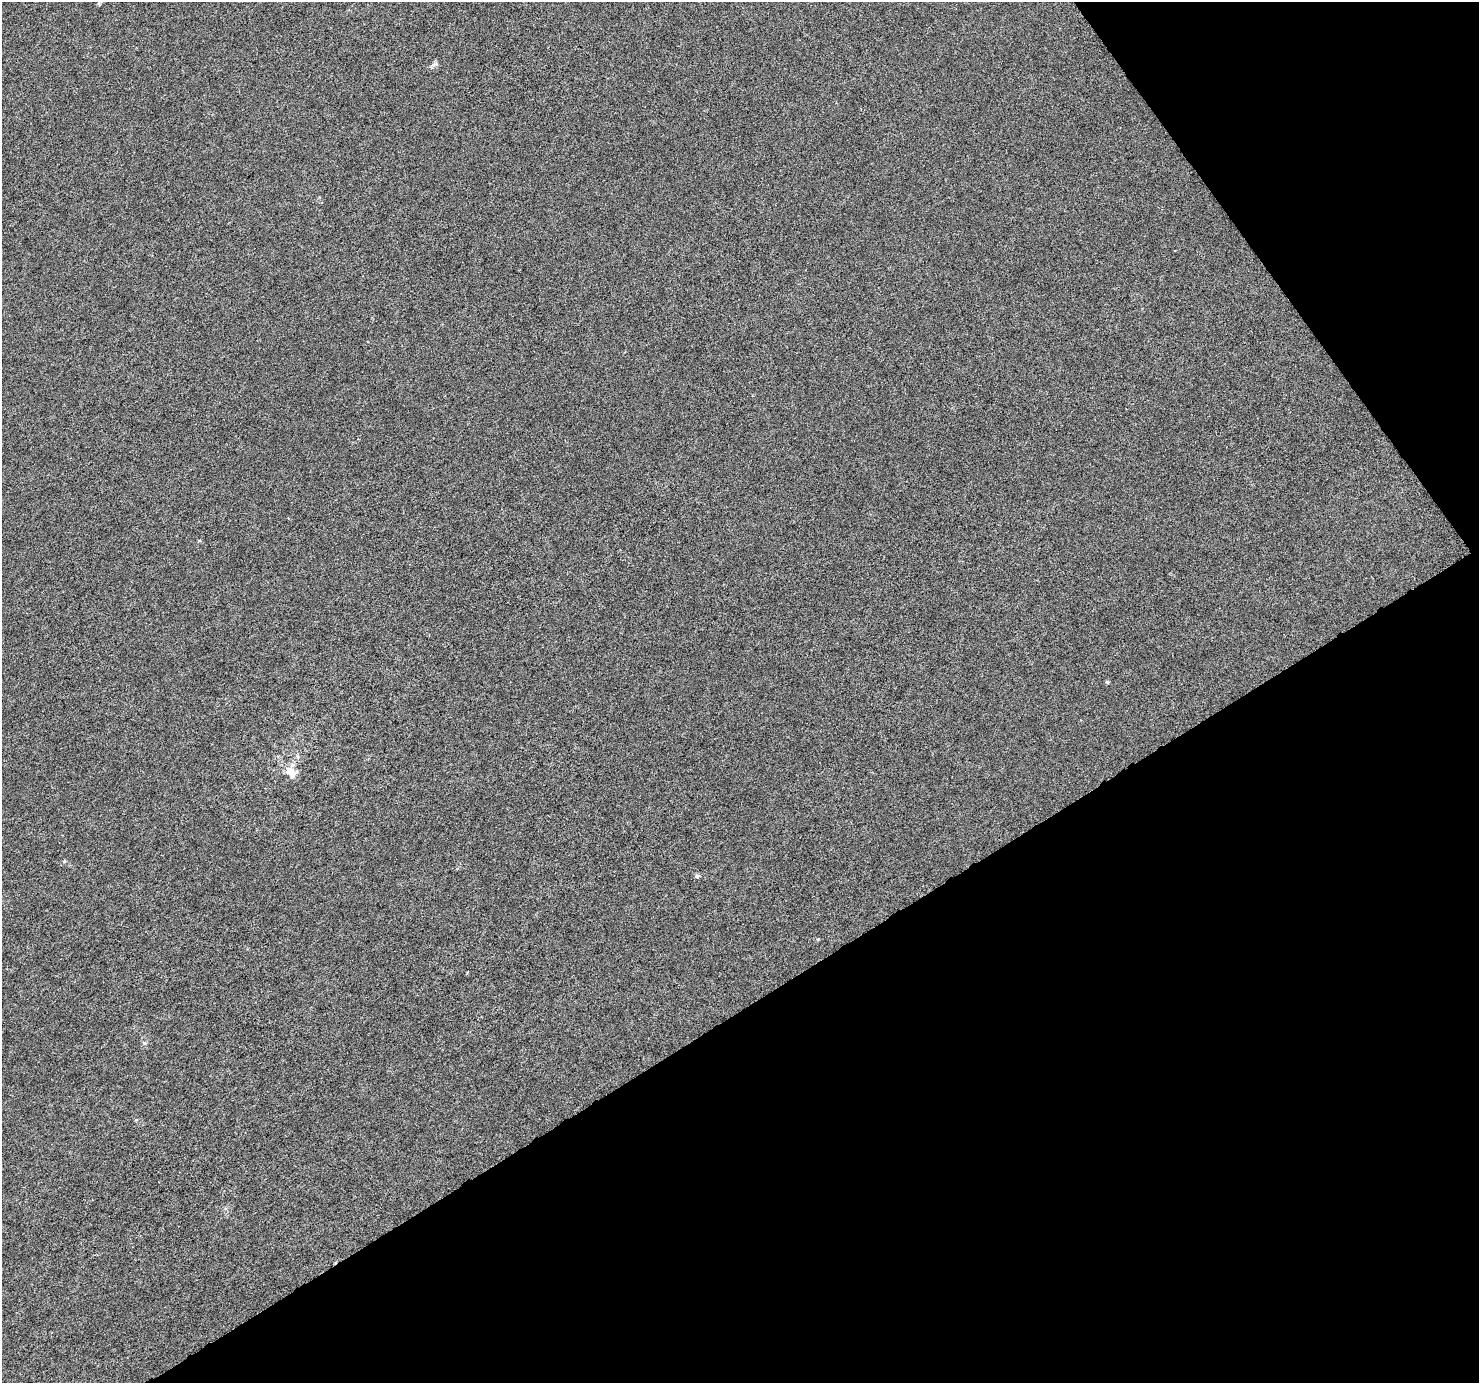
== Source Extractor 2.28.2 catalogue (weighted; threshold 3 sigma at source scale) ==
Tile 12 of 4 x 4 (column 4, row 3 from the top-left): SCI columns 4432-5908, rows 1503-2883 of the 5911 x 5828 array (HDU 1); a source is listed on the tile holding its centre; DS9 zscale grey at full resolution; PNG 1481 x 1385 px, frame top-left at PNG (2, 2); no overlay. Shown black and unused: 33% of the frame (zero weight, under 4 of 8 exposures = <1% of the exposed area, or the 3 px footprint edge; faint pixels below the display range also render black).
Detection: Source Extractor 2.28.2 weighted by HDU 2 'WHT'; one run over the whole footprint, this tile lists its part. Background -2.55e-04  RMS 0.0013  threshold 0.00521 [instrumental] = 3 sigma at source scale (4.09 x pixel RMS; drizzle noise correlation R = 1.36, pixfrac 0.8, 0.0396/0.0396 arcsec/px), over >= 5 px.
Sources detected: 4; all 4 listed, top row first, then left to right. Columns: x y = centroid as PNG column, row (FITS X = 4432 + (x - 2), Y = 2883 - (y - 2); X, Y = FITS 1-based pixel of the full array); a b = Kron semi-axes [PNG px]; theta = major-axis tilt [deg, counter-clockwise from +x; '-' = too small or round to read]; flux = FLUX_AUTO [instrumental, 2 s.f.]
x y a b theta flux
434 64 10 4 26 0.29
1107 682 4 3 - 0.22
291 772 16 11 -46 1.5
697 876 5 5 - 0.31